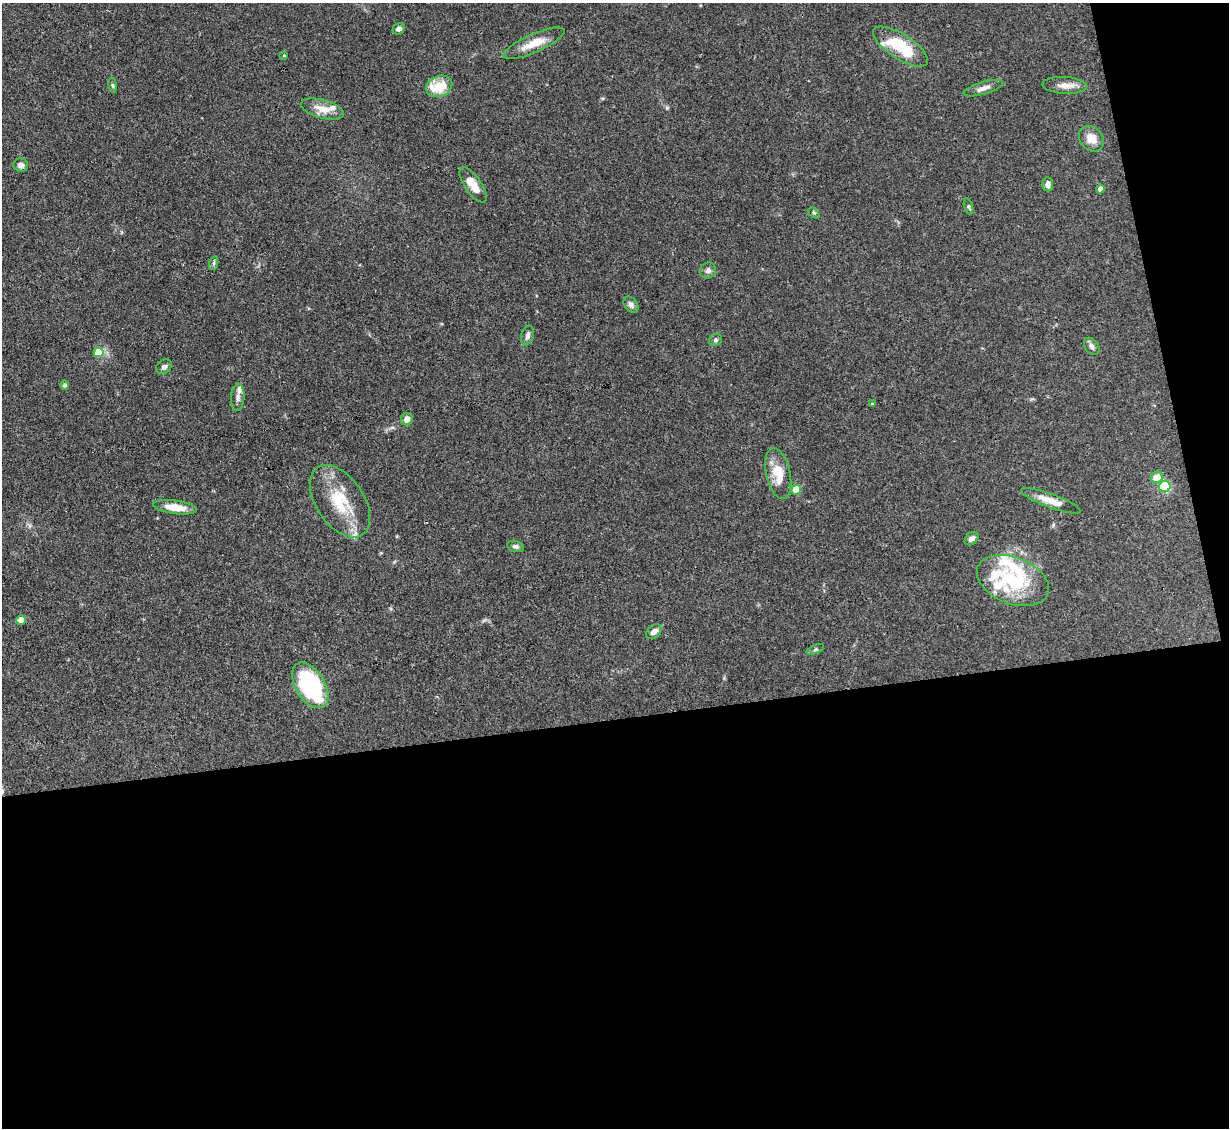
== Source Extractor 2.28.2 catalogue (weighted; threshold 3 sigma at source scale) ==
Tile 16 of 4 x 4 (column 4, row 4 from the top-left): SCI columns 3682-4908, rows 250-1375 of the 4908 x 4884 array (HDU 1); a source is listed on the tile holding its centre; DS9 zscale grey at full resolution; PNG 1231 x 1130 px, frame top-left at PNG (2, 3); each listed source drawn as its Kron ellipse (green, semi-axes under 4 px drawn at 4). Shown black and unused: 40% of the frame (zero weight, under 3 of 4 exposures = <1% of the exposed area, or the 3 px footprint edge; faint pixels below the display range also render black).
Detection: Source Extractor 2.28.2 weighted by HDU 2 'WHT'; one run over the whole footprint, this tile lists its part. Background 0.11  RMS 0.004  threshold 0.0182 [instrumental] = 3 sigma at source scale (4.5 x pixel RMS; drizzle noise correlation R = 1.50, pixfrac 1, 0.05/0.05 arcsec/px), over >= 5 px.
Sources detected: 50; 8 inside a brighter listed object's ellipse — not listed separately; the other 42 listed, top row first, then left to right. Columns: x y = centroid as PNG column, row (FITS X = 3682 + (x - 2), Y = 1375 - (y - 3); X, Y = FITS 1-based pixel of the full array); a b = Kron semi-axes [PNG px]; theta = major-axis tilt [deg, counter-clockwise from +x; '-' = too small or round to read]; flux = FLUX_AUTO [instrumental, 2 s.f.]
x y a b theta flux
399 29 6 5 - 1.5
534 43 33 9 24 7.4
901 47 31 12 -33 18
284 56 4 3 - 0.29
113 85 7 4 -81 0.58
1065 85 22 8 -3 3.7
439 86 13 10 24 9
983 88 20 6 17 2.4
322 109 22 9 -15 5.6
1091 139 14 11 -47 4.6
21 165 7 6 - 1.9
1048 184 7 5 -86 1.5
473 185 20 8 -55 6.4
1100 189 4 4 - 2.4
968 206 8 3 -71 0.64
814 213 6 4 -44 0.64
214 263 7 4 72 0.73
708 271 8 7 - 1.5
631 305 9 6 -52 1.5
528 335 10 6 76 1.5
715 340 7 5 33 0.87
1092 346 9 6 -53 1.5
98 352 5 5 - 10
164 367 8 6 37 1.2
65 385 5 4 - 1
238 397 14 7 86 2.1
872 403 4 3 - 0.52
407 419 6 5 - 2.6
778 474 26 12 -77 9.5
1157 477 6 5 - 5.4
1165 487 6 5 - 37
796 490 5 5 - 8.5
340 501 40 24 -56 19
1051 501 32 7 -20 5.2
175 507 22 6 -7 6.6
972 539 8 5 42 1.7
516 546 9 5 -15 1.2
1013 580 37 23 -21 27
21 620 5 5 - 7.5
654 632 8 6 42 2.4
815 649 9 3 21 0.67
310 685 25 14 -58 46